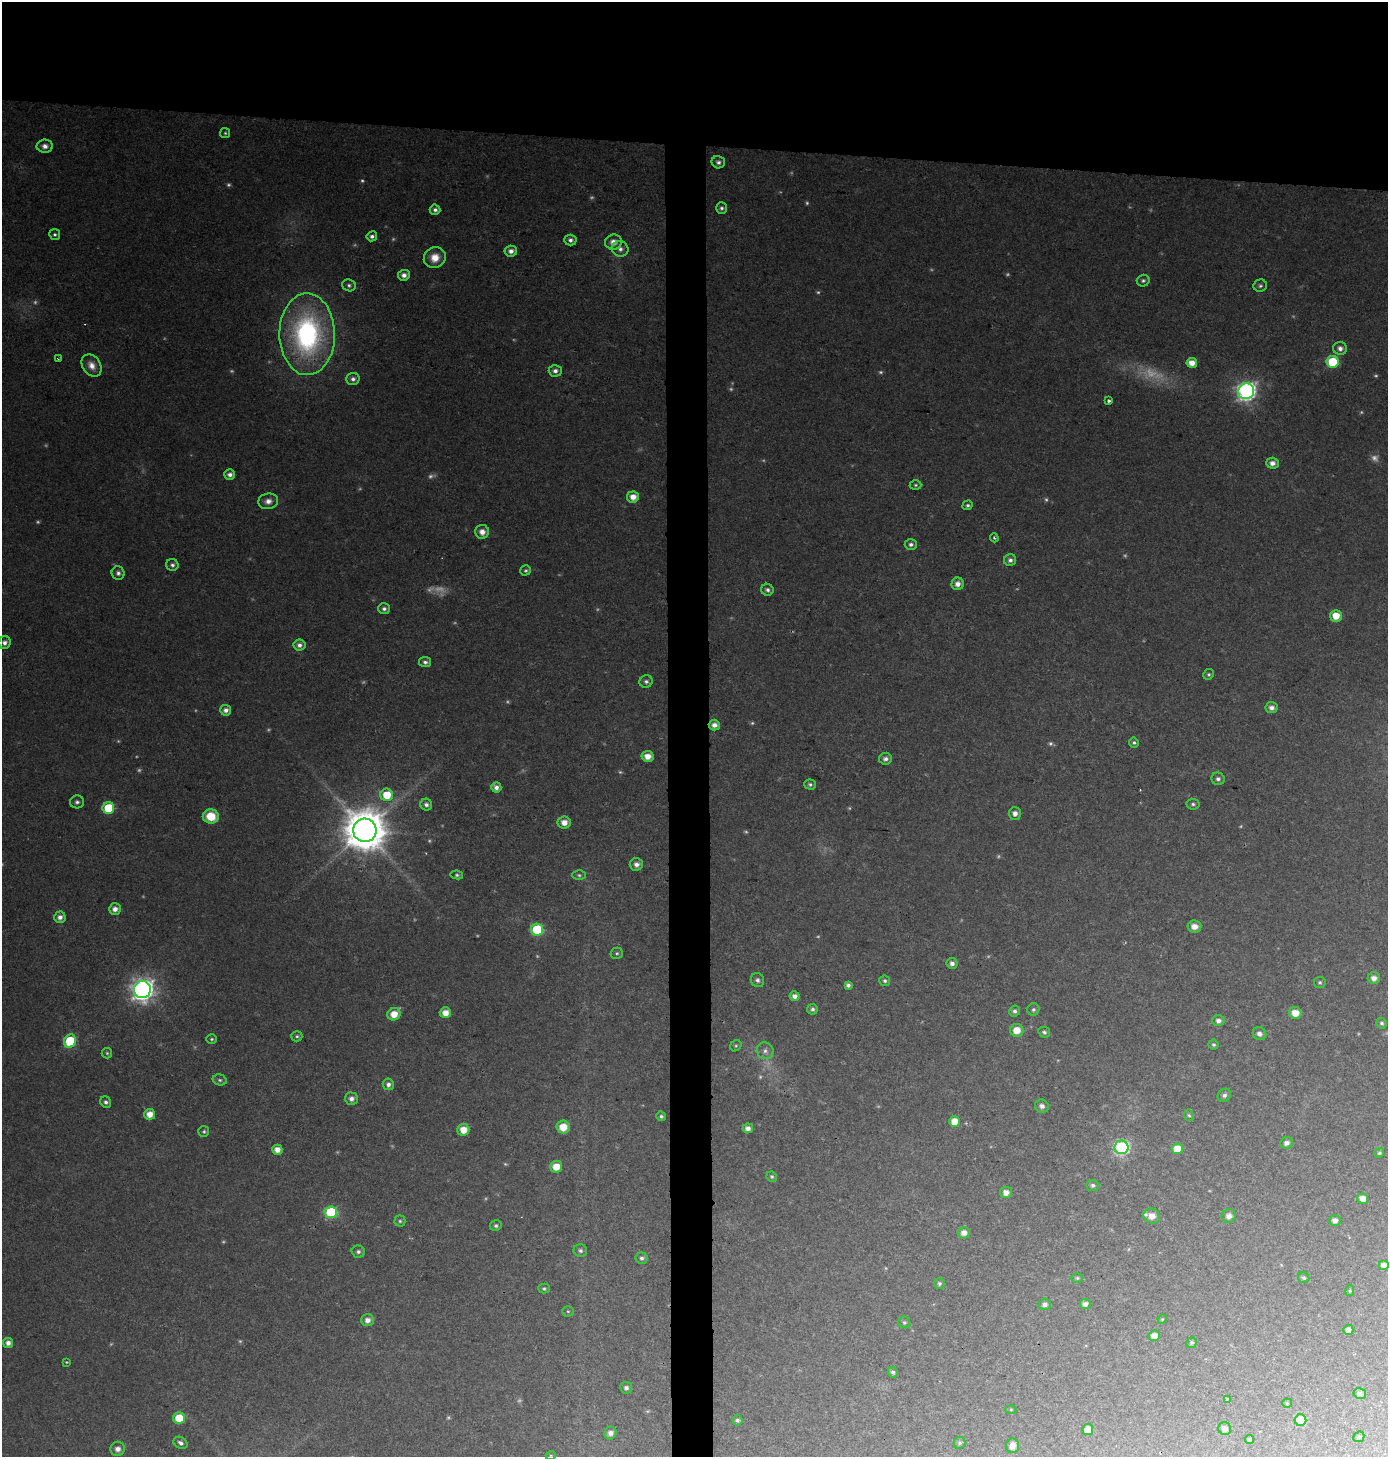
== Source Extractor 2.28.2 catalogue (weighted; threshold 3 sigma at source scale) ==
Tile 2 of 3 x 3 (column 2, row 1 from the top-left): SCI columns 1616-3001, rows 2920-4374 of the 4620 x 4374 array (HDU 1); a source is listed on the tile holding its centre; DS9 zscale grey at full resolution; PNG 1390 x 1459 px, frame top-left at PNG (2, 2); each listed source drawn as its Kron ellipse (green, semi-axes under 4 px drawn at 4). Shown black and unused: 13% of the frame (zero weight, under 2 of 3 exposures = <1% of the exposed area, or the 3 px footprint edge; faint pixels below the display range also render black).
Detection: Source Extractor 2.28.2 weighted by HDU 2 'WHT'; one run over the whole footprint, this tile lists its part. Background 0.055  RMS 0.0061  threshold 0.0277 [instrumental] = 3 sigma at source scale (4.5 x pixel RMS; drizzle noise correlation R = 1.50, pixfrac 1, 0.0396/0.0396 arcsec/px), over >= 5 px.
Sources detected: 226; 54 too faint to see at this stretch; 1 cosmic-ray / hot-pixel residue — neither listed nor drawn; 1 inside a brighter listed object's ellipse — not listed separately; the other 170 listed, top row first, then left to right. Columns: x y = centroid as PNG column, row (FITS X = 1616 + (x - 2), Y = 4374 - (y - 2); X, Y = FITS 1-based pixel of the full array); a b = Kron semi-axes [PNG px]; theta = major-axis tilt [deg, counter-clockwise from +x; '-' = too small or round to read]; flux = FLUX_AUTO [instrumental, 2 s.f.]
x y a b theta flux
225 133 5 5 - 1
45 146 8 6 0 3.5
718 162 7 6 - 2.1
722 208 5 5 - 1.6
435 210 5 5 - 2.3
55 234 5 5 - 1.5
372 236 5 5 - 2.2
570 240 6 5 - 2.3
613 242 8 7 - 5.3
620 249 8 7 - 3
511 251 6 5 - 3.4
435 258 11 10 - 8.3
404 275 6 5 - 3.2
1143 281 6 6 - 1.5
349 285 7 6 - 1.6
1260 286 7 6 - 1.5
307 334 41 27 -89 130
1340 348 7 6 - 3
58 359 3 3 - 0.78
1333 362 6 6 - 40
1192 363 5 5 - 7.5
92 365 12 9 -55 5.4
555 371 6 6 - 2.5
353 379 7 6 - 2.2
1246 391 8 7 - 290
1109 401 3 3 - 1.8
1272 463 6 5 - 3.7
230 474 5 5 - 2.7
916 485 6 4 1 1
633 497 6 5 - 6.1
268 501 10 8 7 3.8
967 505 5 4 - 1.3
482 532 7 7 - 4.8
994 538 4 3 - 0.87
911 544 6 5 - 1.9
1010 560 6 6 - 2.3
172 565 6 6 - 1.8
526 570 5 5 - 1.1
118 573 7 6 - 2.2
958 584 6 6 - 4.2
767 590 6 6 - 1.8
384 609 6 5 - 1.9
1336 616 6 6 - 11
5 643 6 6 - 2.7
299 645 6 5 - 3
425 662 6 5 - 1.8
1209 674 5 5 - 1.2
646 682 6 6 - 1.8
1271 708 6 5 - 2.9
226 710 5 5 - 3.2
714 725 6 5 - 3.7
1134 742 5 5 - 1.3
647 756 6 5 - 6.6
885 759 6 6 - 2.4
1218 779 6 6 - 2.1
810 784 6 5 - 1.4
496 787 5 5 - 3.4
387 795 6 6 - 17
77 802 7 6 - 1.9
1193 804 6 5 - 1.4
426 805 6 5 - 2.3
108 808 6 6 - 29
1015 813 6 6 - 3.5
211 816 8 7 - 16
564 822 6 6 - 6.1
365 830 12 11 - 2500
636 864 7 6 - 3.2
457 875 6 4 -10 1.2
579 875 6 5 - 1.2
115 909 6 5 - 3.7
60 917 6 5 - 3
1194 926 7 6 - 4.8
537 930 6 6 - 49
617 953 6 5 - 1.2
952 963 5 5 - 2.7
1374 978 6 5 - 3.6
757 980 7 6 - 2.1
885 981 5 5 - 1.5
1320 982 5 5 - 1.3
848 985 4 4 - 2
142 990 8 8 - 460
795 996 5 5 - 3.8
812 1009 5 5 - 1.7
1033 1010 6 6 - 1.6
1015 1011 5 5 - 1.9
445 1013 5 5 - 6.7
1295 1013 6 6 - 8.2
394 1014 6 6 - 8.7
1218 1021 6 5 - 3
1382 1023 6 5 - 1.4
1017 1030 6 6 - 8.5
1044 1032 6 5 - 1.6
1259 1034 7 6 - 3
297 1036 5 5 - 1.2
212 1039 5 5 - 1.1
70 1041 7 6 - 34
1214 1045 5 5 - 1.2
736 1046 6 5 - 1
765 1051 8 8 - 2.9
107 1053 5 5 - 0.99
220 1080 7 5 -15 1.4
388 1084 6 5 - 2.8
1224 1095 7 6 - 1.9
351 1099 6 6 - 3.2
106 1102 6 5 - 1.8
1042 1106 7 6 - 2.8
150 1114 5 5 - 7.6
1189 1115 6 4 -63 0.97
661 1116 5 4 - 1.2
954 1121 5 5 - 9
563 1127 6 6 - 9.9
748 1128 5 5 - 3.5
463 1130 6 6 - 8.7
204 1131 5 5 - 1.1
1286 1143 6 5 - 3.2
1121 1147 7 7 - 130
1177 1149 5 5 - 11
277 1150 5 5 - 6
1379 1153 5 4 - 1.1
556 1167 6 6 - 9.2
772 1177 5 5 - 1.1
1093 1185 6 5 - 1.6
1006 1192 6 5 - 4.3
1363 1199 5 5 - 5.6
331 1212 6 6 - 56
1152 1216 8 7 - 5.6
1229 1216 7 6 - 3.4
1335 1220 6 5 - 3.3
400 1221 5 5 - 1.1
496 1226 6 5 - 1.5
964 1233 6 5 - 4.3
580 1251 7 6 - 1.7
358 1252 7 6 - 1.9
642 1258 6 6 - 2
1384 1265 5 5 - 5
1077 1278 6 5 - 1
1304 1278 6 5 - 1.3
939 1284 5 5 - 1.5
544 1289 6 5 - 1.1
1350 1291 5 4 - 0.79
1045 1304 6 5 - 2.7
1085 1304 5 5 - 3.1
568 1311 6 5 - 1
1162 1319 5 4 - 0.67
367 1320 6 6 - 3.8
904 1322 6 5 - 1.2
1348 1330 5 5 - 2.8
1154 1336 6 5 - 4.1
8 1343 5 5 - 4
1191 1343 5 5 - 1.2
66 1362 4 3 - 0.6
893 1372 5 5 - 1.5
626 1388 6 6 - 1.9
1360 1394 6 5 - 2
1227 1399 4 3 - 4
1287 1403 5 4 - 0.68
1011 1410 5 3 - 0.69
179 1418 6 5 - 21
737 1420 5 5 - 1.6
1300 1420 6 6 - 27
1225 1429 6 6 - 3.2
1088 1430 5 5 - 9.3
610 1433 6 6 - 3.6
1359 1437 6 5 - 0.85
1250 1439 4 4 - 1.2
180 1443 7 5 -33 2.2
960 1443 6 6 - 1.3
1012 1446 7 6 - 4.8
118 1449 7 7 - 3.8
551 1455 5 3 - 0.66